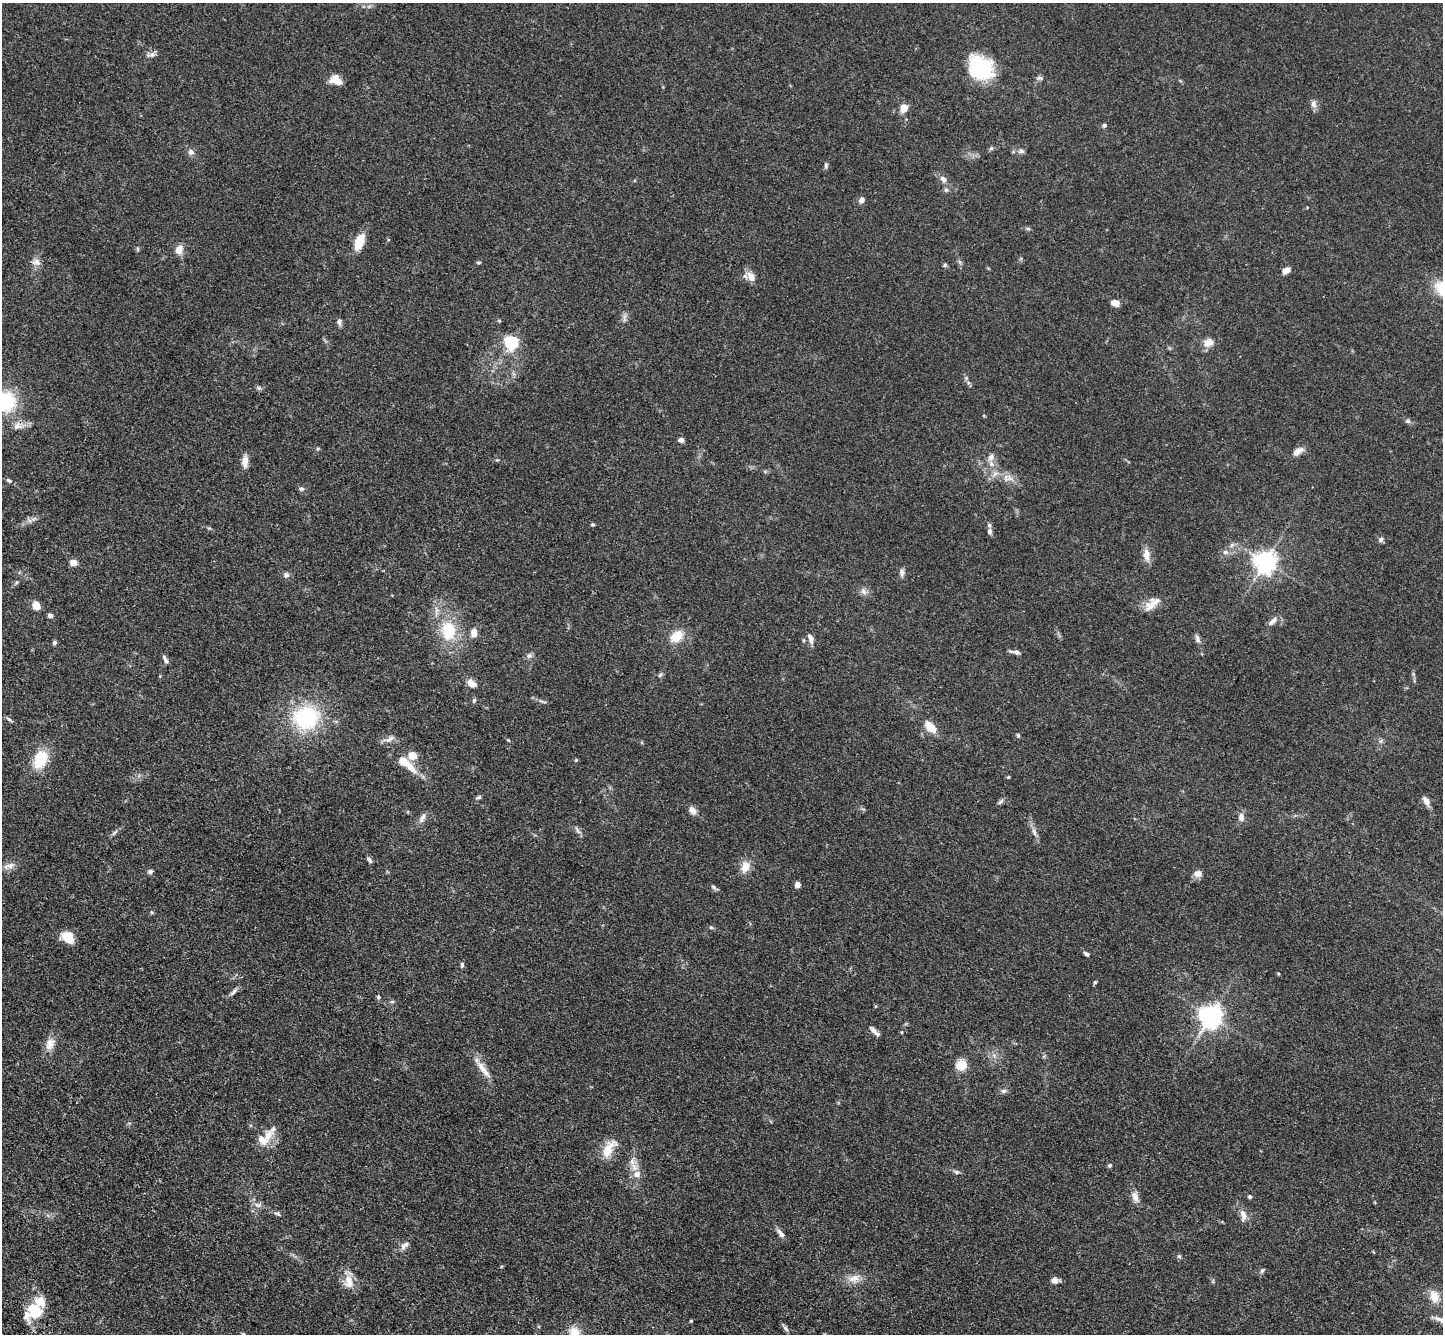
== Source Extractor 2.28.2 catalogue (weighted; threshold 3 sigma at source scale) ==
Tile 7 of 4 x 4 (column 3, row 2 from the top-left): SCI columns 2950-4390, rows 3054-4385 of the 5900 x 5969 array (HDU 1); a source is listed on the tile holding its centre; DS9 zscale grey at full resolution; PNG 1445 x 1336 px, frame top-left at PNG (2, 3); no overlay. Shown black and unused: <1% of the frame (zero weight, under 3 of 4 exposures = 6% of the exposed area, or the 3 px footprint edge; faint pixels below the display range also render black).
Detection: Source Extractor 2.28.2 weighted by HDU 2 'WHT'; one run over the whole footprint, this tile lists its part. Background 0.0549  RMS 0.0056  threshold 0.0252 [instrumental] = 3 sigma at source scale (4.5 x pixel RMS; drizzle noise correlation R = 1.50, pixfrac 1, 0.05/0.05 arcsec/px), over >= 5 px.
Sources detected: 139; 7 inside a brighter listed object's ellipse — not listed separately; the other 132 listed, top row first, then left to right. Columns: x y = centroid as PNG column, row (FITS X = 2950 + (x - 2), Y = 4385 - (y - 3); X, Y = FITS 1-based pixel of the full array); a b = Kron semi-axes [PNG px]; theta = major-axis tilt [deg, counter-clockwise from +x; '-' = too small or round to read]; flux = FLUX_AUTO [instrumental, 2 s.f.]
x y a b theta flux
151 55 13 6 11 2
980 68 27 22 -44 37
1040 78 8 5 -10 1.3
336 80 14 9 -21 6.6
1314 104 11 7 -83 2.4
904 108 10 8 66 4.7
1104 125 5 5 - 1.1
991 148 6 5 - 0.89
1021 151 8 6 -2 1.5
191 152 9 7 -42 2.2
826 166 8 5 -82 1.1
943 179 10 7 -43 2.5
946 190 6 5 - 1
862 200 6 5 - 2.6
359 242 18 9 67 11
179 250 10 8 64 4.9
36 262 12 9 -8 3.2
479 262 6 4 6 0.73
945 265 6 5 - 0.8
1286 270 9 6 25 3.2
751 277 12 9 -60 5.1
1115 303 7 6 - 5
499 321 6 4 -1 0.58
339 322 8 6 83 1.7
1209 342 14 11 21 4.5
511 343 6 6 - 96
966 378 5 5 - 0.93
259 388 6 5 - 0.99
6 402 23 22 - 31
1408 421 8 5 -16 1.3
17 426 11 9 12 3.7
681 440 6 5 - 1.9
1298 452 16 7 31 3.5
991 457 11 8 45 2.9
245 461 15 7 88 4
995 474 8 5 31 2
1006 478 12 6 -88 2.7
9 480 8 5 -31 1.3
302 489 7 6 - 1.3
592 524 6 4 -7 0.73
990 531 7 5 -87 1.5
1381 540 7 6 - 1.5
1232 545 6 6 - 1.3
1225 552 8 6 -14 1.8
1147 555 14 8 -85 5.3
1265 562 8 8 - 310
73 563 5 5 - 11
902 573 11 6 -88 1.8
286 575 8 8 - 1.8
863 591 10 6 -46 2.2
1155 602 32 10 33 6.9
36 606 9 7 -65 4.9
50 616 6 5 - 1.6
1272 621 15 6 45 2.8
448 631 21 15 -80 22
474 632 10 7 -84 4.4
677 636 20 13 36 8.8
810 638 13 6 -73 3.1
1197 639 10 6 -70 2
54 643 6 5 - 1
1015 652 13 5 -10 1.9
529 656 8 7 - 1.6
165 660 12 5 -61 1.9
660 675 6 5 - 0.99
472 683 10 7 -41 5.3
474 700 7 5 74 0.93
543 702 13 2 -17 1
306 718 28 25 9 48
9 719 8 5 -36 1.2
930 726 19 9 -47 6.6
1018 735 5 5 - 0.77
389 739 16 6 25 2.7
508 740 5 3 - 0.44
412 756 8 7 - 7.6
40 759 19 13 64 19
576 760 4 4 - 0.54
410 766 26 9 -45 7.8
1008 777 5 3 - 0.51
478 797 8 4 18 0.93
1001 801 10 4 45 1.2
1426 801 10 6 -54 3.8
692 810 11 7 -48 3.1
1241 817 10 7 -86 2.9
422 818 16 6 61 2.8
577 830 13 4 -60 1.6
1034 832 11 5 -72 2.2
114 833 10 4 49 1.3
369 859 8 4 -58 1.5
9 866 17 7 18 3.3
745 866 15 11 79 5.8
150 872 7 6 - 1.3
1198 874 10 8 5 3.4
798 885 6 6 - 2.1
714 887 10 4 -35 1.3
152 912 5 5 - 0.68
711 927 6 4 -1 0.78
68 937 15 11 -40 8.2
1086 954 8 5 -42 1.3
462 965 6 4 85 1.2
1095 982 5 4 - 0.77
234 992 14 5 46 1.9
378 997 5 5 - 0.84
392 1002 6 4 1 0.8
1211 1016 8 7 - 410
874 1031 13 5 -48 2.7
901 1032 5 3 - 0.48
50 1044 18 11 65 5.5
961 1065 13 12 - 6.7
483 1070 29 7 -52 6.4
1003 1091 8 6 3 1.4
268 1135 17 10 65 6.8
609 1149 25 11 57 10
1110 1165 6 5 - 0.91
634 1167 14 7 -58 4.4
956 1172 9 5 -19 1.3
1135 1196 14 8 -68 3.7
1250 1197 5 4 - 1
258 1205 11 6 -1 2.4
278 1214 11 4 -24 1.2
1243 1215 14 8 -82 3.7
781 1233 13 6 -50 2.5
405 1245 14 7 39 2.7
1179 1256 7 4 -53 0.94
1262 1271 6 5 - 0.97
855 1278 12 10 11 4.8
1055 1280 8 7 - 2.4
349 1281 19 12 -87 6.7
1434 1296 16 11 -75 6.7
35 1311 20 17 -42 17
691 1321 3 3 - 0.64
786 1328 10 5 -49 1.4
574 1332 16 15 - 6.9
Isophote crosses this tile's border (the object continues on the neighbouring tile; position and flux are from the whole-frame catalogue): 2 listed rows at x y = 6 402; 574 1332